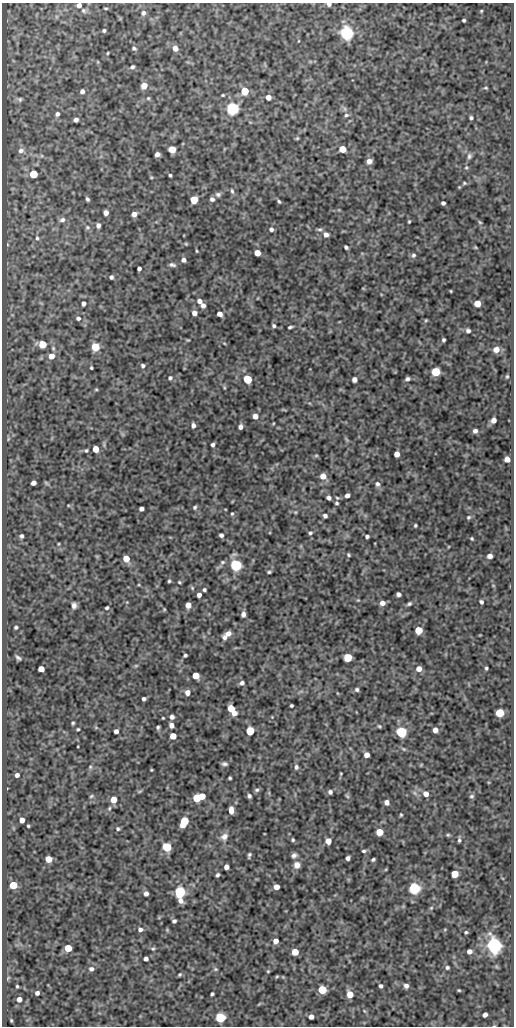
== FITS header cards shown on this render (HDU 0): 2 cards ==
NAXIS1  =                  512
NAXIS2  =                 1024

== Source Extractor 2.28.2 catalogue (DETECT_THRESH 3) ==
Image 512 x 1024 px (HDU 0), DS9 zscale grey, 1 PNG px = 1 image px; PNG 516 x 1028 px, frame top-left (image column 1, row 1024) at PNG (2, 3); no overlay
Background 111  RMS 0.57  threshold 1.7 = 3 sigma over >= 5 px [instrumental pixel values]
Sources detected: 263; all 263 listed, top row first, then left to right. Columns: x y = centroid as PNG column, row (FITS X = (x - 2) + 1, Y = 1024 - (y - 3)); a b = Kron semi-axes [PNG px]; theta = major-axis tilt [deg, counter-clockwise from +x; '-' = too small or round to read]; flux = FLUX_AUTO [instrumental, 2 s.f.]
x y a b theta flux
329 4 5 4 - 100
79 5 5 5 - 170
106 8 5 3 - 41
84 11 7 6 - 95
481 11 4 3 - 35
143 13 6 5 - 120
464 20 3 3 - 55
104 30 4 3 - 63
346 33 6 5 - 11000
134 48 6 5 - 81
175 48 5 5 - 260
108 53 4 2 - 33
132 67 5 4 - 73
144 85 5 5 - 450
486 88 5 3 - 43
82 91 5 4 - 150
245 91 5 5 - 1300
223 95 3 2 - 37
268 97 5 4 - 230
148 98 5 4 - 48
20 99 6 6 - 64
232 108 5 5 - 9700
57 114 6 5 - 100
346 115 6 5 - 75
471 118 4 3 - 66
76 120 4 4 - 130
297 138 5 4 - 44
172 149 5 5 - 620
342 149 5 5 - 800
21 151 7 6 - 130
157 154 4 4 - 160
469 156 8 6 74 100
369 161 5 4 - 210
466 167 5 4 - 43
33 174 5 5 - 1600
170 175 3 3 - 54
151 177 5 4 - 38
464 183 5 4 - 50
232 191 7 4 -74 67
218 194 6 5 - 98
87 199 4 3 - 72
212 199 4 4 - 110
194 200 5 5 - 1100
279 201 5 4 - 57
443 203 4 4 - 110
106 213 5 4 - 200
134 214 5 4 - 220
62 220 7 6 - 110
409 222 3 3 - 40
480 222 5 4 - 44
98 225 5 4 - 140
87 227 7 5 0 71
271 229 5 5 - 100
319 229 8 4 6 72
326 235 6 5 - 180
37 238 5 4 - 56
186 244 4 3 - 36
346 247 4 3 - 84
475 247 5 4 - 38
197 251 3 3 - 33
257 253 5 5 - 420
413 255 6 5 - 81
183 260 4 4 - 140
172 265 7 4 -16 88
139 269 4 4 - 96
111 277 4 4 - 95
363 288 4 3 - 27
451 291 3 2 - 31
199 301 6 5 - 150
83 303 5 4 - 110
477 303 5 5 - 620
203 305 5 4 - 140
194 313 5 4 - 220
219 314 5 4 - 220
78 318 6 5 - 99
426 320 5 3 - 38
274 326 4 4 - 75
290 327 5 3 - 65
468 331 5 4 - 100
188 340 5 3 - 34
443 340 4 3 - 66
224 343 5 3 - 32
42 344 5 5 - 1100
95 347 5 5 - 1700
496 350 6 5 - 330
51 356 6 5 - 360
143 365 5 4 - 75
91 368 3 3 - 47
436 372 5 5 - 2000
507 376 5 3 - 45
170 378 5 5 - 72
248 379 5 5 - 1500
354 379 5 4 - 180
407 379 5 4 - 97
224 387 6 3 -72 42
96 389 5 3 - 38
255 416 5 4 - 280
493 420 5 4 - 210
193 425 5 4 - 130
240 427 5 4 - 150
475 431 4 4 - 120
8 439 6 3 72 45
213 445 4 3 - 95
96 449 5 5 - 710
86 451 4 3 - 50
397 454 5 4 - 310
316 455 6 4 1 43
507 459 5 5 - 300
323 476 5 5 - 380
33 483 4 4 - 190
46 483 8 4 -36 53
377 484 7 6 - 120
347 495 5 4 - 170
329 498 4 4 - 140
337 503 4 3 - 55
195 507 5 4 - 65
141 509 4 4 - 140
295 512 4 4 - 38
232 514 4 3 - 44
325 516 4 4 - 98
469 517 6 5 - 64
415 525 3 3 - 51
310 533 5 4 - 67
221 535 4 4 - 100
21 536 4 4 - 84
367 536 4 3 - 91
472 538 3 3 - 46
58 544 4 3 - 31
349 555 4 4 - 52
490 556 5 4 - 170
126 558 5 5 - 600
222 562 6 5 - 66
236 565 5 5 - 6000
269 572 4 3 - 54
169 581 3 3 - 52
179 582 4 3 - 43
204 590 4 3 - 67
398 594 4 4 - 130
199 595 4 4 - 160
358 600 4 4 - 33
481 602 4 3 - 83
382 603 5 5 - 200
409 604 6 4 28 73
74 605 7 5 -87 140
188 605 5 5 - 340
107 608 4 3 - 64
164 609 5 4 - 36
243 614 5 4 - 160
16 627 4 3 - 66
419 630 5 5 - 1100
228 633 8 5 23 240
225 637 6 5 - 120
185 655 4 3 - 64
348 657 5 5 - 1400
18 658 6 3 -41 83
136 666 6 4 1 46
486 668 3 3 - 53
41 669 5 4 - 390
419 669 5 5 - 260
196 675 5 5 - 600
242 683 6 5 - 120
357 690 4 4 - 74
187 692 5 5 - 210
144 699 4 4 - 86
291 706 3 3 - 52
231 708 6 5 - 720
234 713 5 5 - 240
500 713 5 5 - 1500
172 717 5 5 - 130
163 718 3 2 - 32
73 723 4 3 - 51
171 725 5 4 - 190
379 726 5 4 - 48
158 727 4 3 - 58
96 728 6 4 -19 45
78 729 3 3 - 48
435 730 5 4 - 190
116 731 4 4 - 160
250 731 5 5 - 1700
401 732 5 5 - 5100
173 736 5 5 - 470
367 755 4 4 - 260
225 764 6 4 -10 89
421 765 5 3 - 30
90 767 5 5 - 59
296 767 6 5 - 91
151 770 3 2 - 31
341 774 3 2 - 31
17 775 4 4 - 140
230 778 3 3 - 53
257 790 6 5 - 78
140 791 7 3 19 48
330 792 5 4 - 99
415 793 7 4 -71 76
426 794 5 5 - 250
91 796 6 4 24 50
202 796 5 4 - 500
249 796 5 4 - 87
347 796 7 4 -45 53
472 796 6 4 15 61
196 798 5 5 - 1200
113 800 5 5 - 480
387 802 5 4 - 180
109 808 6 5 - 60
231 810 7 4 -89 310
401 815 4 3 - 43
22 820 5 4 - 250
184 822 8 5 65 1700
28 826 3 3 - 43
118 829 5 5 - 60
379 832 5 5 - 670
448 835 5 4 - 45
224 837 9 8 - 210
293 840 4 3 - 55
459 840 5 3 - 67
328 841 5 5 - 420
167 847 6 5 - 2000
364 851 6 4 8 63
249 855 5 3 - 69
294 855 6 5 - 120
348 858 4 4 - 120
48 859 5 5 - 550
373 859 4 3 - 64
297 865 8 8 - 230
226 867 4 4 - 180
455 874 5 5 - 820
218 875 4 3 - 72
13 885 5 5 - 1200
276 887 5 4 - 330
414 888 5 5 - 6100
180 892 7 5 -87 5600
146 893 4 4 - 140
431 908 5 4 - 51
174 921 4 4 - 89
140 929 6 5 - 130
466 932 4 3 - 48
276 941 5 5 - 250
494 945 6 6 - 19000
68 948 5 5 - 850
153 949 6 4 -15 57
469 951 5 4 - 190
295 952 5 5 - 820
146 959 4 4 - 150
447 967 4 4 - 75
91 969 6 6 - 120
215 969 5 5 - 53
268 971 4 3 - 37
180 974 4 4 - 47
277 976 4 3 - 39
8 978 6 3 46 40
17 986 3 3 - 47
381 986 4 4 - 93
406 986 5 5 - 150
322 990 5 5 - 1600
459 990 3 3 - 37
37 993 4 4 - 120
212 994 3 3 - 59
350 994 5 5 - 530
19 999 4 4 - 250
485 1015 4 4 - 150
220 1017 5 5 - 3500
311 1017 4 4 - 210
11 1020 3 3 - 39
At the frame edge (FLAGS 8, measured only in part): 2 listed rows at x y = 329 4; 79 5